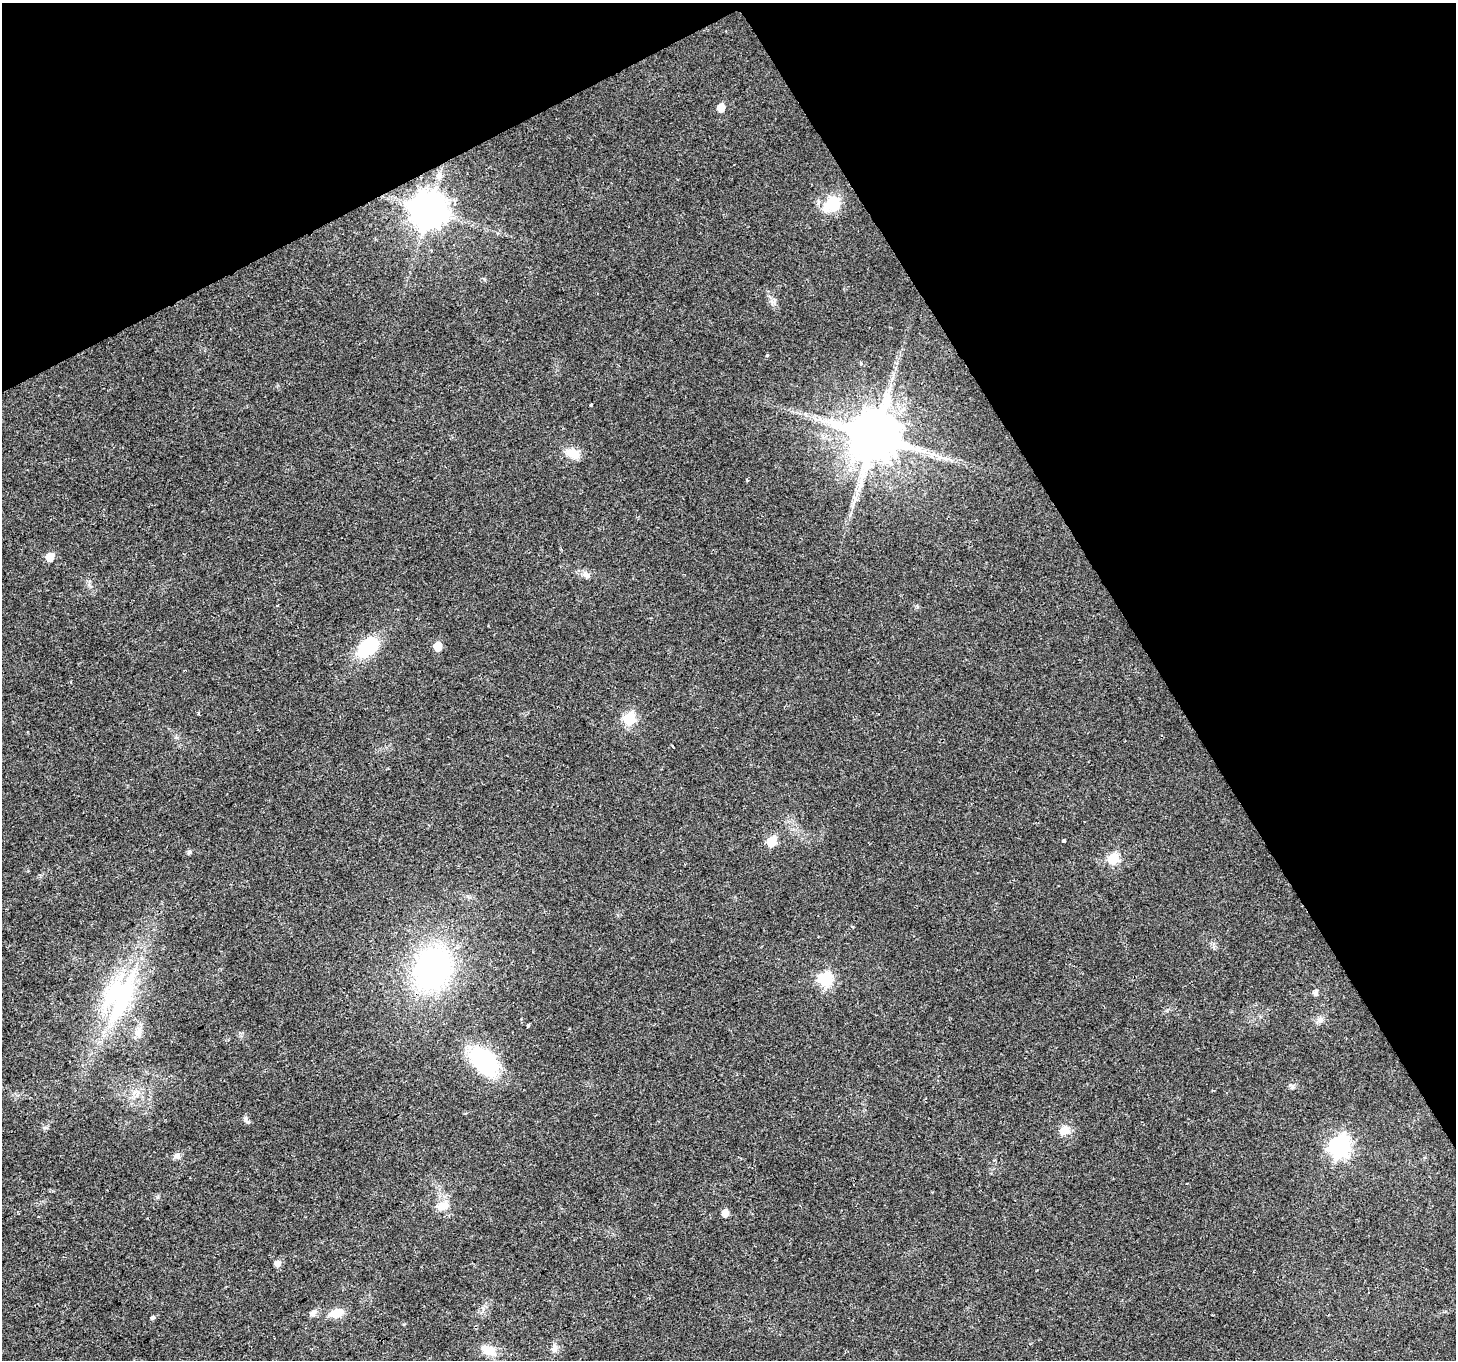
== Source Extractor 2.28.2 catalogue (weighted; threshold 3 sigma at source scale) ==
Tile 3 of 4 x 4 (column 3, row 1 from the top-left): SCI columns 2907-4360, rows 4184-5541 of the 5816 x 5708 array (HDU 1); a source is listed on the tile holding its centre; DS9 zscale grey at full resolution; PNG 1458 x 1362 px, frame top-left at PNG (2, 3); no overlay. Shown black and unused: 28% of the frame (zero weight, under 2 of 3 exposures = <1% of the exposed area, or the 3 px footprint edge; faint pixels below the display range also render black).
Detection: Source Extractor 2.28.2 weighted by HDU 2 'WHT'; one run over the whole footprint, this tile lists its part. Background 0.0277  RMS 0.0057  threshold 0.0258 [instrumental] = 3 sigma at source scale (4.5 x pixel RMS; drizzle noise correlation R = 1.50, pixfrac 1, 0.0396/0.0396 arcsec/px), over >= 5 px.
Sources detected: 48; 1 inside a brighter object's white glare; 1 long thin detection or spike segment (spike, bleed or trail) — not listed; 1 inside a brighter listed object's ellipse — not listed separately; the other 45 listed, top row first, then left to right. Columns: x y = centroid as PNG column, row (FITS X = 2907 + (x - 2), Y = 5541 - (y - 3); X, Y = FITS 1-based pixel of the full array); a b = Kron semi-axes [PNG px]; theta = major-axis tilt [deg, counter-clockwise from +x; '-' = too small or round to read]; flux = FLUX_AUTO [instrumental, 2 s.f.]
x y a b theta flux
721 108 6 5 - 10
439 175 9 8 - 2.6
832 203 22 21 - 15
429 210 11 10 - 1400
767 355 4 4 - 0.61
893 378 7 4 70 1.4
591 405 4 3 - 1.1
874 436 14 13 - 3900
572 453 19 11 -21 7.9
747 480 4 3 - 0.72
857 493 9 4 89 2.2
50 557 6 5 - 11
586 575 10 8 -31 2.7
278 606 3 3 - 1.6
438 646 6 5 - 15
368 647 20 13 41 34
198 713 4 3 - 0.57
629 719 6 6 - 56
771 841 6 6 - 30
1064 841 3 3 - 1.3
189 852 6 5 - 1.3
1113 859 6 6 - 39
852 927 4 3 - 0.83
433 968 40 31 67 150
825 979 7 6 - 81
1315 993 6 5 - 2.5
123 996 78 22 67 70
1320 1020 9 9 - 2.7
528 1026 4 3 - 1.3
138 1032 16 8 64 4.2
484 1061 30 20 -47 56
1292 1086 7 4 -90 1.1
465 1113 3 3 - 0.56
1064 1130 14 11 41 5.9
1339 1146 9 8 - 250
177 1156 9 8 - 2.2
1187 1183 2 2 - 0.54
442 1206 20 11 16 6.5
725 1213 6 5 - 5.1
277 1263 6 6 - 3.9
313 1313 10 7 55 2.5
336 1313 15 9 13 8.2
153 1317 6 5 - 1.2
554 1348 12 7 79 2.9
488 1350 20 12 -24 8.4
Unlisted compact peaks at least as high as the median listed source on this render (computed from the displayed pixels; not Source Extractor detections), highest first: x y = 248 1122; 484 279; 404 1324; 773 302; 861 363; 158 1197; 1167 1010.